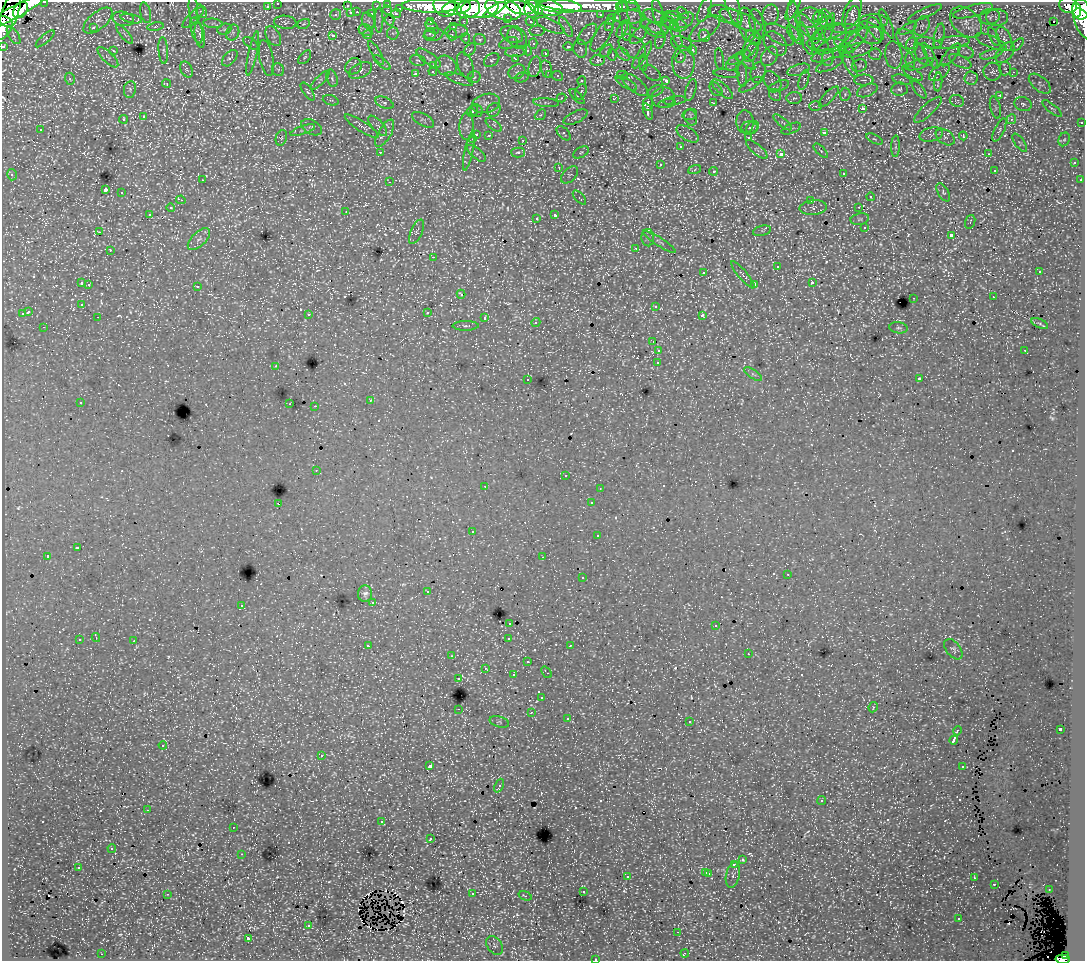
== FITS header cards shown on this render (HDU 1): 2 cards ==
NAXIS1  =                 1083
NAXIS2  =                  959

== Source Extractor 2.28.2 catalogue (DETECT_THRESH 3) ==
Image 1083 x 959 px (HDU 1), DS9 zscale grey, 1 PNG px = 1 image px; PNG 1087 x 963 px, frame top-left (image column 1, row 959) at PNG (2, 2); each listed source drawn as its Kron ellipse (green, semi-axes under 4 px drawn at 4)
Background 91.6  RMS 1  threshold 3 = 3 sigma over >= 5 px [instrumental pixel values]
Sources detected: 1286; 1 with non-positive FLUX_AUTO (blend fragments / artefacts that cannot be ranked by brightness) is neither listed nor drawn; of the other 1285, the 500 brightest by FLUX_AUTO listed and drawn (785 fainter detections omitted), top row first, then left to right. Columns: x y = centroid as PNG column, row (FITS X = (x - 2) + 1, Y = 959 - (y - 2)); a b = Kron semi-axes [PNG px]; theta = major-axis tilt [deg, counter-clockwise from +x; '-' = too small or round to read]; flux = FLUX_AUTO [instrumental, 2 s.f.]
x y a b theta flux
45 2 3 2 - 1300
278 3 3 3 - 1500
388 4 3 3 - 2300
589 5 50 7 -2 67000
1068 5 9 7 -15 51000
267 6 3 3 - 910
347 6 3 3 - 690
376 6 4 3 - 610
431 6 29 7 -1 120000
445 6 12 10 -40 89000
559 6 23 6 -5 110000
732 6 22 6 -72 330
456 7 14 7 9 120000
521 7 14 6 -11 150000
545 7 18 8 -14 140000
620 7 3 3 - 790
623 7 5 3 - 870
400 8 3 3 - 430
468 8 12 9 18 120000
480 8 19 10 6 240000
793 8 13 5 61 190
503 9 18 10 -17 300000
532 9 9 7 -84 90000
705 9 13 5 67 230
21 10 9 6 53 36000
193 10 15 4 -84 240
387 10 5 3 - 160
494 10 13 4 33 68000
1081 10 10 8 -81 210000
16 11 35 6 29 110000
201 11 7 5 -68 150
538 11 4 4 - 32000
973 11 20 6 14 450
1076 11 7 4 -85 68000
357 12 3 2 - 250
146 13 10 5 -75 160
351 13 4 3 - 550
658 13 14 5 -77 230
683 13 7 4 -44 130
852 13 16 8 68 430
925 13 18 4 24 260
372 14 3 3 - 620
396 14 5 3 - 500
634 14 15 6 -78 420
726 14 18 7 -18 430
9 15 26 8 68 150000
336 15 5 5 - 260
601 15 3 3 - 850
771 15 10 8 79 270
654 16 12 6 -19 290
672 16 9 5 -3 160
193 17 14 5 44 290
630 17 16 7 0 400
810 17 13 10 3 480
820 17 7 6 - 170
990 17 10 8 11 270
997 17 11 8 0 310
508 18 3 3 - 700
617 18 3 3 - 350
123 19 11 7 -13 250
131 19 11 3 -11 130
611 19 6 3 59 370
826 19 10 6 -72 260
379 20 12 3 -90 150
390 20 6 4 90 220
741 20 22 7 -23 650
852 20 14 7 77 420
6 21 7 4 -31 64000
98 21 17 8 40 500
368 21 8 6 -65 210
464 21 3 3 - 270
530 21 4 3 - 590
676 21 12 4 -30 230
794 21 20 6 -82 430
874 21 14 7 -1 300
1054 21 3 2 - 340
285 22 11 6 -6 260
431 22 3 3 - 990
683 22 12 7 40 370
966 22 18 12 -43 930
213 23 10 4 -5 190
670 23 10 5 -30 170
824 23 10 5 21 210
304 24 6 4 21 130
757 24 15 7 -78 310
887 24 16 4 -68 250
1084 24 17 8 -64 40000
550 25 15 6 -25 350
747 25 17 8 -78 580
608 26 3 3 - 210
807 26 17 7 -49 340
922 26 10 7 66 300
93 27 3 3 - 370
155 27 8 4 9 160
432 27 8 5 -47 170
453 27 3 3 - 180
566 27 11 3 -59 170
830 27 14 4 76 200
652 28 14 6 -36 370
658 28 11 6 -16 240
908 28 10 4 29 160
224 29 7 5 21 160
622 29 9 4 63 150
705 29 18 8 39 580
846 29 16 4 0 250
875 29 13 6 -61 330
197 30 13 5 -75 310
366 30 7 5 -24 200
626 30 10 4 -89 150
456 31 11 6 1 250
537 31 7 5 3 160
233 33 8 6 66 230
393 33 6 5 - 150
870 33 14 9 -38 610
125 34 12 3 -49 140
430 34 6 5 - 200
587 34 13 6 48 330
676 34 13 4 -72 210
14 35 10 5 -57 170
200 35 12 5 -81 300
368 35 5 4 - 290
433 35 10 6 9 260
452 35 5 4 - 270
512 35 11 8 -25 280
602 35 19 7 58 420
638 35 11 5 48 210
779 35 16 8 -32 520
795 35 11 5 -49 220
273 36 11 6 -61 250
333 36 4 3 - 750
704 36 6 5 - 350
817 36 9 4 67 170
939 36 12 5 80 210
830 37 18 12 28 730
994 37 10 4 -65 140
466 38 5 4 - 230
517 38 12 9 -61 370
754 38 9 6 -46 240
805 38 17 5 -70 190
45 39 12 4 41 150
480 39 6 5 - 260
906 39 11 8 -52 370
1004 39 13 6 -65 340
660 40 9 5 76 160
854 41 18 7 44 460
991 42 17 6 -24 290
251 43 9 4 -37 150
509 43 10 5 17 230
775 43 13 10 -49 440
837 43 22 6 26 560
929 43 13 5 -14 180
951 43 18 6 7 380
533 44 5 4 - 160
682 44 11 7 -20 300
751 45 14 6 61 290
818 45 11 6 -11 160
912 45 8 6 74 180
1017 45 8 4 46 150
3 46 3 3 - 2400
844 46 11 4 -32 190
568 47 4 4 - 410
632 47 15 10 -36 450
580 49 9 6 -78 220
470 50 7 4 51 150
528 50 5 4 - 140
692 50 5 4 - 300
857 50 16 6 16 390
113 51 3 3 - 170
163 51 13 5 -85 210
516 51 11 5 8 230
606 51 8 4 45 130
751 52 10 6 62 240
966 52 8 6 -21 180
253 53 23 3 78 260
376 53 13 4 -61 210
546 53 3 3 - 330
1005 53 12 7 50 280
623 54 8 5 -46 200
875 54 6 5 - 140
921 54 11 5 -66 170
991 54 11 4 15 210
612 55 6 4 -80 180
642 55 16 4 56 300
894 55 14 8 -83 370
951 55 14 5 50 240
769 56 11 7 56 380
823 56 11 5 17 270
930 56 15 4 -62 240
108 57 13 5 -44 260
305 57 8 5 47 160
680 57 5 4 - 180
230 58 9 6 48 310
266 58 18 7 -79 280
428 58 14 6 -35 280
739 58 12 5 28 200
828 58 8 5 88 150
516 59 3 3 - 270
719 59 11 4 -83 140
418 60 8 5 -15 130
492 60 8 6 39 170
598 60 7 5 12 310
960 61 12 5 -26 240
746 62 11 4 -38 190
848 62 17 5 -62 330
910 62 9 4 -79 170
382 63 10 4 -40 140
643 63 8 4 89 130
683 63 16 11 -88 740
732 64 7 5 47 180
919 64 15 4 16 240
434 65 4 4 - 150
830 65 15 5 24 280
859 65 8 6 20 170
353 66 9 7 45 200
446 66 11 9 -36 430
466 66 14 7 -68 300
535 67 10 6 77 230
1005 68 7 6 - 140
546 69 9 5 -75 150
187 70 8 5 -62 200
278 70 6 6 - 150
360 70 12 7 26 330
799 70 12 5 17 310
433 71 4 3 - 180
517 72 9 7 30 260
758 72 10 7 77 240
992 72 9 8 - 250
1013 72 3 3 - 160
415 73 4 3 - 200
652 73 10 6 -39 180
912 73 12 5 -33 230
939 73 12 6 35 240
726 74 13 4 -5 150
550 75 4 3 - 250
622 75 6 3 1 170
742 75 12 5 -88 200
557 76 5 4 - 140
474 77 6 5 - 130
522 77 7 5 19 130
332 78 9 5 -73 170
971 78 7 6 - 220
70 79 6 5 - 160
459 79 15 4 -20 230
320 80 13 4 46 160
804 80 10 4 72 160
864 80 10 5 -1 190
902 80 9 5 -14 170
582 81 4 3 - 250
666 81 4 3 - 730
772 81 11 7 -52 290
938 82 9 4 86 140
626 83 12 4 -30 220
167 84 4 3 - 140
1040 84 13 7 -41 280
635 85 16 7 -39 290
750 85 13 4 32 190
779 86 11 5 21 200
130 89 8 6 79 170
716 89 8 5 -51 160
722 89 13 5 -42 260
899 89 8 6 7 200
691 90 11 5 73 200
867 90 11 6 23 260
919 90 10 4 -54 150
656 91 8 5 26 160
308 92 10 4 -55 170
581 92 8 5 67 150
845 94 6 5 - 130
775 95 6 5 - 130
1000 95 3 3 - 210
577 97 10 4 -46 160
663 97 11 10 - 480
829 97 13 5 47 230
561 98 5 4 - 140
794 98 8 6 3 190
614 99 3 3 - 260
331 100 8 5 -17 140
675 100 11 3 7 150
957 101 7 5 -25 140
384 103 10 5 -24 200
486 103 14 9 15 520
546 103 13 4 -5 190
667 103 9 4 11 150
714 103 3 2 - 220
648 104 6 5 - 900
1023 104 9 7 -19 170
815 106 6 5 - 160
995 107 11 5 -76 160
1052 108 12 3 -39 140
863 109 4 3 - 580
494 110 7 6 - 180
928 110 18 6 43 340
472 111 6 5 - 140
476 111 6 5 - 200
648 112 8 4 -70 1200
690 114 7 5 14 140
540 115 6 4 43 140
144 117 3 3 - 250
576 117 13 5 26 270
691 117 8 6 -69 170
123 119 4 3 - 190
1011 119 5 4 - 140
423 120 12 6 -28 210
745 122 11 8 -85 300
783 122 11 4 -40 160
1081 122 3 2 - 240
494 125 9 4 -36 170
362 126 20 5 -33 240
378 126 12 5 -47 210
467 126 13 7 88 350
311 127 11 7 -28 210
752 127 7 5 53 150
750 128 8 6 -2 160
791 129 10 4 22 160
40 130 3 3 - 250
303 130 13 3 19 180
999 130 12 5 64 190
824 132 4 3 - 560
385 133 15 6 60 350
564 133 8 5 -45 170
476 134 3 3 - 400
687 134 12 6 -32 300
931 134 12 7 14 250
489 135 4 3 - 170
963 136 4 3 - 240
945 137 10 7 -36 280
281 138 8 5 72 160
749 138 3 3 - 320
473 139 3 3 - 180
874 139 9 4 -26 140
1064 139 7 5 66 130
523 140 3 3 - 260
1020 143 11 4 -55 140
681 146 3 3 - 170
896 146 11 4 88 150
757 149 13 5 -40 220
469 150 20 3 77 270
821 151 9 4 -45 130
380 152 3 3 - 230
518 152 7 5 -2 190
581 152 8 5 31 140
476 153 11 5 -41 170
781 154 4 4 - 1300
988 154 4 3 - 160
1074 163 4 3 - 140
660 165 4 3 - 410
559 167 3 3 - 190
695 170 6 4 21 130
994 170 3 3 - 150
713 171 4 4 - 200
844 173 3 3 - 320
12 175 6 4 -74 170
569 175 10 6 44 170
202 180 3 2 - 150
1081 180 4 3 - 140
390 182 3 2 - 200
105 190 3 3 - 4700
943 192 10 5 -60 150
122 193 3 3 - 200
871 197 4 3 - 380
579 198 8 4 -48 150
181 200 4 3 - 180
810 201 4 3 - 580
859 207 3 2 - 170
171 208 4 4 - 150
813 208 14 7 4 260
346 212 3 2 - 170
150 214 3 3 - 740
555 215 4 3 - 810
536 218 3 3 - 190
860 219 9 5 10 160
970 222 7 5 73 140
865 227 3 3 - 210
762 231 9 5 14 140
99 232 4 3 - 170
416 232 13 5 65 180
951 235 3 3 - 440
648 238 9 6 -87 200
199 239 14 7 44 380
660 242 19 3 -33 240
636 248 3 2 - 220
110 250 3 2 - 230
433 257 2 2 - 470
777 267 3 3 - 450
1039 271 3 3 - 420
704 272 4 3 - 330
743 275 17 4 -50 230
82 283 3 3 - 400
812 283 3 3 - 330
89 284 3 2 - 350
754 284 4 4 - 690
197 286 4 3 - 150
461 294 4 3 - 140
993 297 3 2 - 180
914 298 3 2 - 180
82 304 3 3 - 140
655 306 4 3 - 170
28 312 4 3 - 750
427 312 3 3 - 340
22 314 3 3 - 390
309 315 3 3 - 180
702 315 4 3 - 210
98 317 3 3 - 140
485 318 4 3 - 260
536 322 5 4 - 130
1040 324 9 4 -25 140
465 326 13 5 1 190
44 327 3 2 - 130
899 328 9 5 -7 160
653 342 3 2 - 230
659 350 4 3 - 610
1025 350 3 2 - 190
658 363 3 3 - 1300
276 366 3 3 - 210
753 374 10 4 -34 150
528 379 3 2 - 160
919 379 3 3 - 1200
370 401 3 3 - 180
80 402 3 3 - 180
290 404 3 2 - 180
315 406 3 2 - 300
316 470 3 3 - 190
565 475 3 2 - 140
485 486 3 2 - 130
600 488 3 3 - 130
591 503 3 3 - 130
278 504 4 2 - 320
472 532 3 3 - 210
598 536 3 3 - 190
77 548 4 3 - 370
48 556 3 3 - 800
543 557 3 2 - 150
788 574 3 3 - 160
582 578 3 3 - 180
428 592 3 3 - 200
365 594 8 7 - 250
373 602 3 3 - 190
241 605 3 3 - 250
509 623 3 3 - 170
716 626 3 3 - 360
96 638 4 2 - 130
509 638 3 3 - 310
79 640 3 3 - 340
134 641 3 2 - 330
570 645 3 2 - 140
368 646 4 3 - 150
953 649 12 7 -52 190
748 654 3 2 - 260
452 656 4 3 - 190
527 662 3 3 - 290
485 668 3 3 - 200
546 672 6 3 -53 460
513 675 3 3 - 240
459 679 3 3 - 440
542 698 3 3 - 820
873 707 5 4 - 140
459 709 3 2 - 140
531 712 3 2 - 220
568 719 4 3 - 140
499 722 10 5 -15 150
690 722 3 3 - 160
1060 729 3 3 - 900
957 731 5 3 - 370
954 740 4 3 - 1900
163 745 4 3 - 230
321 756 3 3 - 310
430 766 3 3 - 1700
963 766 4 3 - 290
499 786 7 4 66 260
822 801 5 4 - 160
147 810 3 2 - 210
382 822 4 3 - 330
233 827 3 2 - 140
431 839 3 3 - 150
112 848 4 3 - 140
242 854 3 3 - 160
742 860 3 3 - 210
734 865 3 3 - 530
78 868 3 3 - 370
706 872 3 3 - 220
709 873 3 3 - 200
733 875 13 7 77 240
627 876 3 3 - 220
974 878 4 2 - 140
994 884 3 2 - 200
1049 890 3 2 - 130
583 892 3 3 - 140
167 894 3 2 - 440
472 894 3 3 - 350
525 896 7 3 -19 130
959 919 3 3 - 310
308 925 3 3 - 170
678 932 3 2 - 180
248 938 4 3 - 930
495 945 10 7 -55 180
685 953 4 3 - 160
102 954 3 2 - 150
1066 955 4 3 - 18000
595 959 3 3 - 170
1063 959 7 4 2 49000
At the frame edge (FLAGS 8, measured only in part): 8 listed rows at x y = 45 2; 278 3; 146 13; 6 21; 1084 24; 3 46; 595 959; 1063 959
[785 fainter detections neither listed nor drawn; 1 non-positive-flux detection neither listed nor drawn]